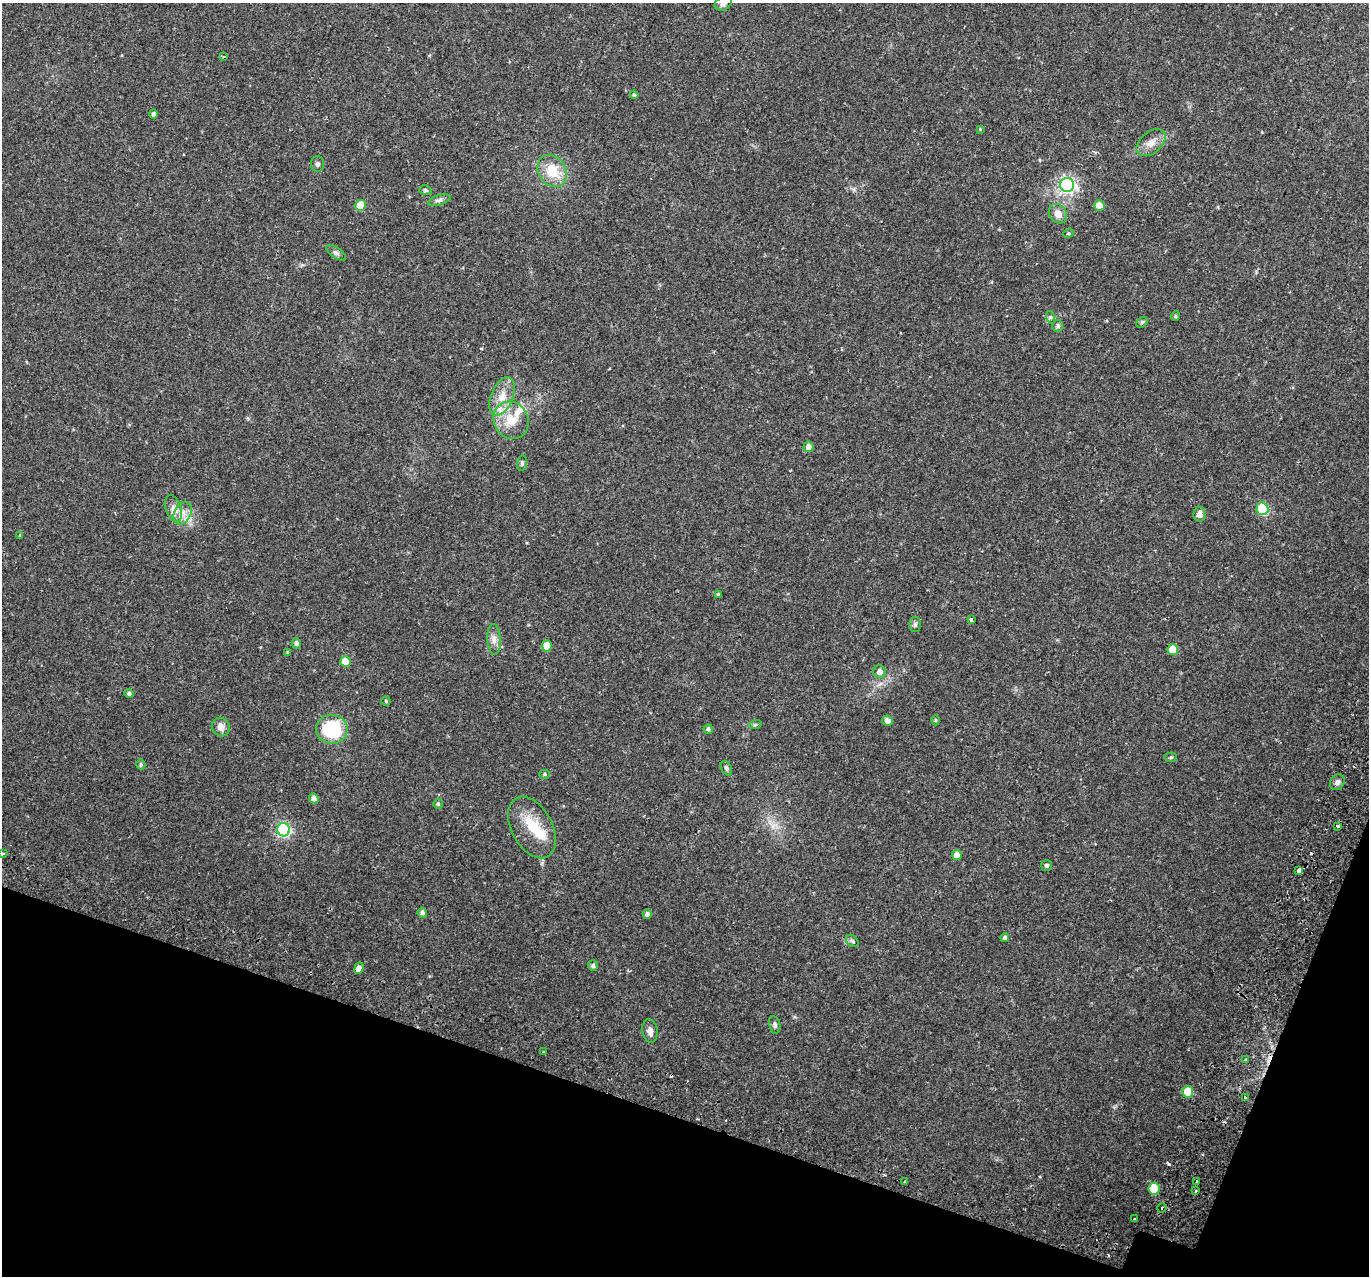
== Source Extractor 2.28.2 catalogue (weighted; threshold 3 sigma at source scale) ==
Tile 15 of 4 x 4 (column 3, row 4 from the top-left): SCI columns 2805-4171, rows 296-1569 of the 5617 x 5745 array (HDU 1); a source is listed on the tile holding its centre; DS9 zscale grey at full resolution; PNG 1371 x 1278 px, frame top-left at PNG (2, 3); each listed source drawn as its Kron ellipse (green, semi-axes under 4 px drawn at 4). Shown black and unused: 15% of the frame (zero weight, under 2 of 3 exposures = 5% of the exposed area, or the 3 px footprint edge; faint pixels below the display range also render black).
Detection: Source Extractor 2.28.2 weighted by HDU 2 'WHT'; one run over the whole footprint, this tile lists its part. Background 0.0342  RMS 0.0038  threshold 0.0171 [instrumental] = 3 sigma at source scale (4.5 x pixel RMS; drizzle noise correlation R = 1.50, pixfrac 1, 0.0396/0.0396 arcsec/px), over >= 5 px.
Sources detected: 86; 4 cosmic-ray / hot-pixel residue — neither listed nor drawn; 3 inside a brighter listed object's ellipse — not listed separately; the other 79 listed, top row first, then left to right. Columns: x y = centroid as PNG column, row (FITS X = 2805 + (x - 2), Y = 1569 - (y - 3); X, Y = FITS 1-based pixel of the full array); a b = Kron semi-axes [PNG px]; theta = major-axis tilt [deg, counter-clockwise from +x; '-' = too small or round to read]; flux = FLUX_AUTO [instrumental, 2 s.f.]
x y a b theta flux
723 3 9 6 25 1.2
224 57 4 3 - 2
634 95 4 4 - 0.55
153 114 5 4 - 0.88
980 129 4 4 - 0.34
1151 143 17 10 40 3.3
318 164 8 6 -90 0.96
552 171 17 13 -57 9.5
1067 185 7 7 - 110
425 190 6 4 -17 0.61
439 200 11 5 17 1.1
360 205 5 5 - 8.5
1099 205 5 5 - 4
1058 214 10 8 -53 3.1
1068 233 5 4 - 0.73
336 253 11 5 -34 1.1
1175 316 5 4 - 0.44
1050 317 6 4 -72 0.61
1142 322 6 4 45 0.54
1058 326 6 5 - 1
502 396 20 11 67 5.7
511 420 19 17 -61 8
808 447 5 5 - 1.8
522 463 8 5 81 0.7
173 509 14 7 -70 2.7
1262 509 6 6 - 26
183 513 12 8 63 3
1199 514 7 6 - 1.6
20 535 4 3 - 0.34
718 594 4 4 - 0.5
971 620 4 3 - 1
915 625 7 6 - 0.85
494 639 15 6 -87 2.3
296 643 5 4 - 1.2
547 646 5 5 - 6.5
1173 650 5 5 - 7.9
287 652 4 3 - 0.29
345 662 5 5 - 8.5
879 672 6 6 - 2.1
129 693 5 4 - 1.1
386 701 4 4 - 0.44
935 720 5 3 - 0.37
887 721 5 5 - 2.2
755 725 6 4 18 0.51
221 727 9 8 - 2.5
332 729 16 14 -6 29
708 729 4 4 - 0.82
1171 757 6 4 0 0.61
141 765 5 4 - 0.63
726 768 8 5 -61 0.72
544 774 5 4 - 0.53
1337 782 8 7 - 1.4
314 798 5 4 - 2.1
438 804 5 4 - 0.55
1337 826 4 3 - 1.7
532 827 33 20 -61 12
284 830 6 6 - 70
3 853 3 3 - 0.51
957 855 5 5 - 3
1047 865 5 5 - 0.9
1299 870 4 3 - 9.1
422 913 5 4 - 1
647 914 4 4 - 1.5
1005 938 4 4 - 0.8
852 941 7 5 -43 0.7
593 966 5 5 - 0.89
359 968 6 4 68 3.6
775 1025 9 5 -77 0.95
650 1031 12 7 -81 1.9
543 1052 3 3 - 1.2
1245 1059 3 3 - 1.2
1188 1092 5 5 - 10
1245 1097 3 3 - 0.52
1196 1181 3 3 - 1.8
905 1182 3 3 - 2.8
1154 1189 6 5 - 17
1196 1191 3 2 - 0.81
1162 1208 5 4 - 0.57
1135 1219 3 3 - 0.4
Isophote crosses this tile's border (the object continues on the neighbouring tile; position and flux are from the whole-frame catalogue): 1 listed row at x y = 723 3